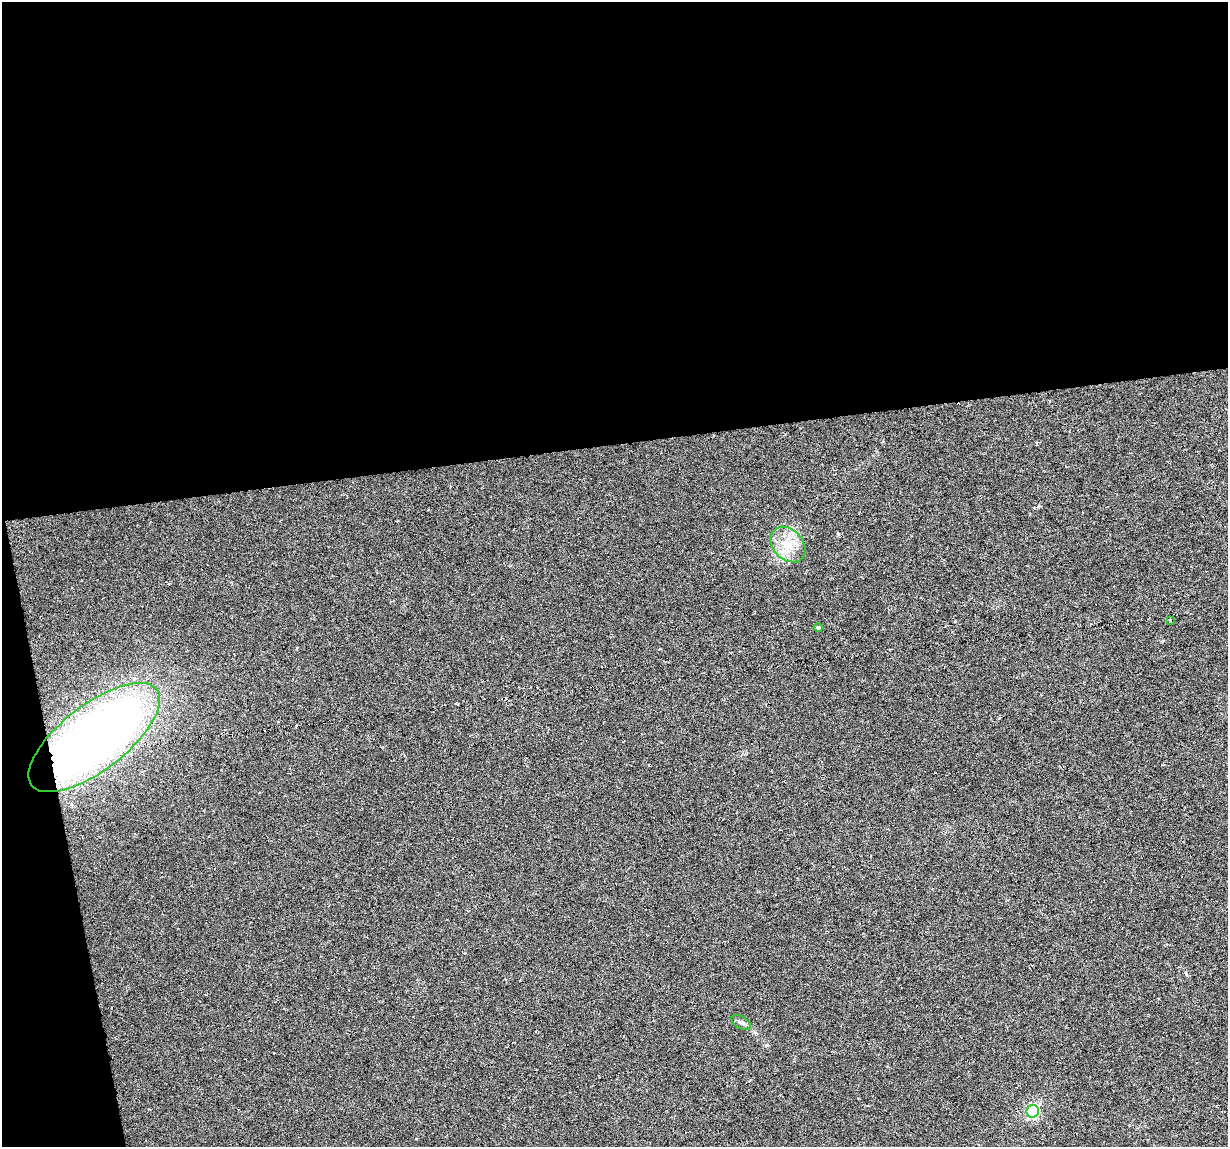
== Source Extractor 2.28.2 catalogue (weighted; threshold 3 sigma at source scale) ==
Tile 1 of 4 x 4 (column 1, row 1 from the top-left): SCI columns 1-1226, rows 3463-4607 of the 4904 x 4682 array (HDU 1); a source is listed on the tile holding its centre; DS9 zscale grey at full resolution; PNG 1230 x 1149 px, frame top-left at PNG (2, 2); each listed source drawn as its Kron ellipse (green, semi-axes under 4 px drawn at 4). Shown black and unused: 42% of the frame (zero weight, under 3 of 6 exposures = <1% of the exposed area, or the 3 px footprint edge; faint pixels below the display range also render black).
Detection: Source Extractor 2.28.2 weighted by HDU 2 'WHT'; one run over the whole footprint, this tile lists its part. Background -0.0061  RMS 0.0036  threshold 0.0149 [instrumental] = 3 sigma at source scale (4.09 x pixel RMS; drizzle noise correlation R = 1.36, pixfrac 0.8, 0.0396/0.0396 arcsec/px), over >= 5 px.
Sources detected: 7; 1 cosmic-ray / hot-pixel residue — neither listed nor drawn; the other 6 listed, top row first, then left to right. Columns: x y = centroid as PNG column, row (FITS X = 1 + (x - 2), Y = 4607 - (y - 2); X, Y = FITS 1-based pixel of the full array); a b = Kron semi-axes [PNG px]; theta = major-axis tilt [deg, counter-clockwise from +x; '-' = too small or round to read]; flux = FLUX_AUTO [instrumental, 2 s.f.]
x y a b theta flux
788 544 20 15 -46 7.1
1170 620 3 3 - 0.26
818 628 4 4 - 0.64
94 738 79 32 37 230
741 1022 10 6 -31 1
1033 1111 6 6 - 48
Overlapping masked pixels (flux is a lower limit): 1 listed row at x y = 94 738